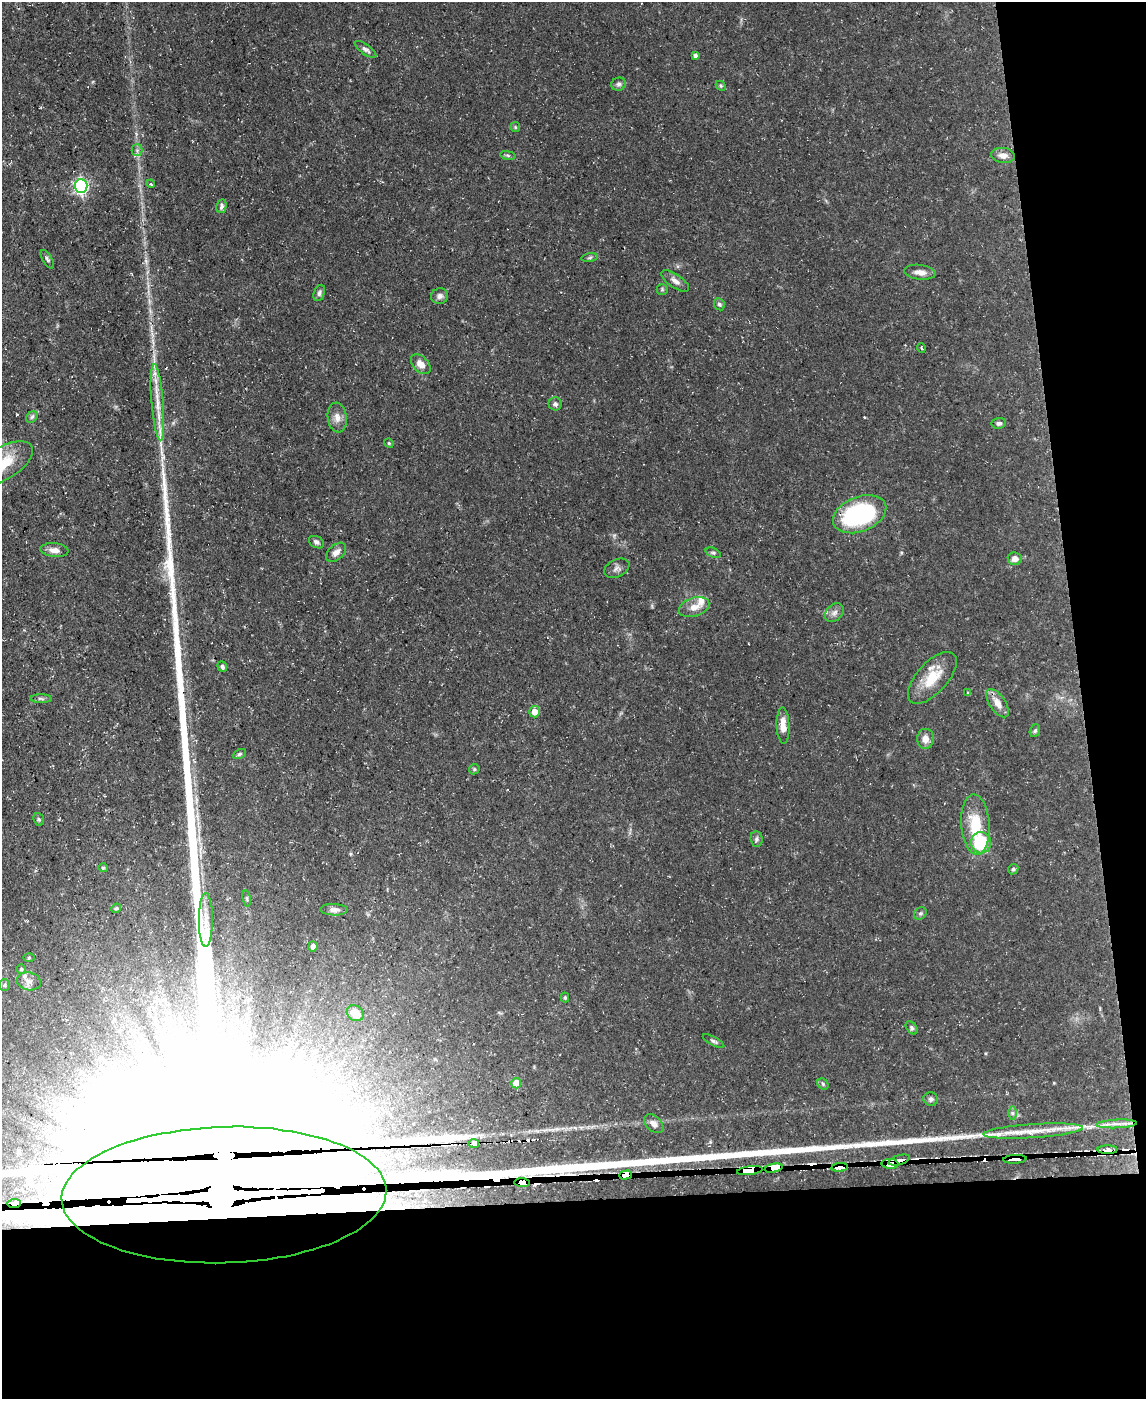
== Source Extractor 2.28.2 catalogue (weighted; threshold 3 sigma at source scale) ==
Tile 12 of 4 x 3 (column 4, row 3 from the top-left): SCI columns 3432-4575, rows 127-1523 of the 4575 x 4549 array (HDU 1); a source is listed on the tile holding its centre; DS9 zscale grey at full resolution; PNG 1148 x 1401 px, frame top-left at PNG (2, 2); each listed source drawn as its Kron ellipse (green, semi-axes under 4 px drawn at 4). Shown black and unused: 20% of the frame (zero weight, under 3 of 5 exposures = <1% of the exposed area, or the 3 px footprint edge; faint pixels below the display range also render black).
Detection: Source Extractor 2.28.2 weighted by HDU 2 'WHT'; one run over the whole footprint, this tile lists its part. Background 0.0654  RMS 0.0044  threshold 0.0196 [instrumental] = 3 sigma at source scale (4.5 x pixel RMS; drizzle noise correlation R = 1.50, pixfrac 1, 0.05/0.05 arcsec/px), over >= 5 px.
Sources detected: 106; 6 inside a brighter object's white glare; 7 cosmic-ray / hot-pixel residue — neither listed nor drawn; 6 inside a brighter listed object's ellipse — not listed separately; the other 87 listed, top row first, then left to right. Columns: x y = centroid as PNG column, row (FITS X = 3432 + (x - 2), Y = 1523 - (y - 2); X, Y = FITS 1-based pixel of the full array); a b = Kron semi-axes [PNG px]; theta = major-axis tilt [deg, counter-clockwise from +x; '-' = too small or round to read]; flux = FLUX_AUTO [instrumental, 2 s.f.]
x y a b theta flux
365 49 13 5 -36 1.4
695 55 4 4 - 1.3
618 84 7 6 - 1.1
721 86 5 4 - 0.62
515 127 5 5 - 0.57
137 150 5 5 - 0.98
508 155 8 4 -9 0.8
1003 155 12 7 -7 3.4
151 184 4 3 - 0.36
81 186 7 6 - 100
221 206 7 5 78 1.1
590 258 8 4 9 0.83
47 259 10 4 -59 0.95
920 272 16 7 -7 3.2
675 281 16 6 -34 2.5
662 289 5 5 - 0.6
319 293 8 5 69 1.1
440 296 8 7 - 1.7
719 304 6 5 - 1
921 348 5 3 - 0.42
421 364 12 7 -46 3.4
157 402 38 6 -85 8
555 404 6 6 - 1.2
32 417 6 5 - 0.96
337 417 15 9 -82 3.3
999 423 7 5 6 1
389 443 5 4 - 0.53
4 463 33 16 31 15
860 514 28 17 21 57
316 542 8 5 -28 1.3
54 550 14 7 -6 2.9
336 552 12 7 42 2.6
713 553 8 4 -22 0.84
1015 559 7 6 - 2.6
617 568 13 8 25 1.9
694 607 15 9 18 4.1
834 613 11 8 45 2
222 666 5 4 - 1.1
932 678 32 15 48 13
968 693 4 3 - 0.68
41 699 10 4 0 0.98
998 703 16 7 -56 4.4
534 712 6 5 - 4.1
783 725 18 6 -87 4.5
1035 731 6 5 - 0.78
925 739 10 8 89 3.2
239 754 7 4 27 0.76
474 769 5 5 - 0.6
39 819 7 5 -68 0.71
975 824 30 14 -86 16
756 839 8 6 -86 1.1
981 843 11 10 - 22
103 868 4 4 - 0.49
1013 869 5 4 - 0.6
247 898 8 4 -81 0.81
116 908 5 4 - 0.53
334 910 13 5 -3 1.9
920 913 7 5 42 0.85
206 920 27 7 90 5.5
313 946 5 4 - 2.3
29 958 5 4 - 0.43
21 969 5 5 - 0.6
29 981 12 9 -11 2.5
4 985 6 5 - 0.76
565 997 5 4 - 0.66
355 1013 9 7 -37 4.3
912 1028 7 5 -50 0.94
713 1041 12 3 -29 0.99
516 1083 5 5 - 6.6
823 1084 6 5 - 0.74
931 1099 7 7 - 1.1
1012 1113 6 4 90 0.87
654 1124 11 7 -42 2.4
1117 1124 20 2 3 2.7
1033 1131 50 7 4 9.8
474 1143 5 4 - 9.3
1107 1150 10 3 0 33
1015 1159 11 3 3 580
899 1160 11 4 16 1500
890 1164 8 5 -4 1900
840 1167 8 3 7 720
774 1168 9 4 11 2700
750 1171 13 4 8 3500
625 1175 6 4 17 2500
522 1183 7 4 -6 1800
224 1195 162 68 2 210000
14 1204 6 3 5 770
Overlapping masked pixels (flux is a lower limit): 12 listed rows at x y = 474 1143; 1107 1150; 1015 1159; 899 1160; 890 1164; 840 1167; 774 1168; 750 1171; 625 1175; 522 1183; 224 1195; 14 1204
Isophote crosses this tile's border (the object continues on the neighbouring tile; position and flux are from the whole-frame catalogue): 2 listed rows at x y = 4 463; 224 1195